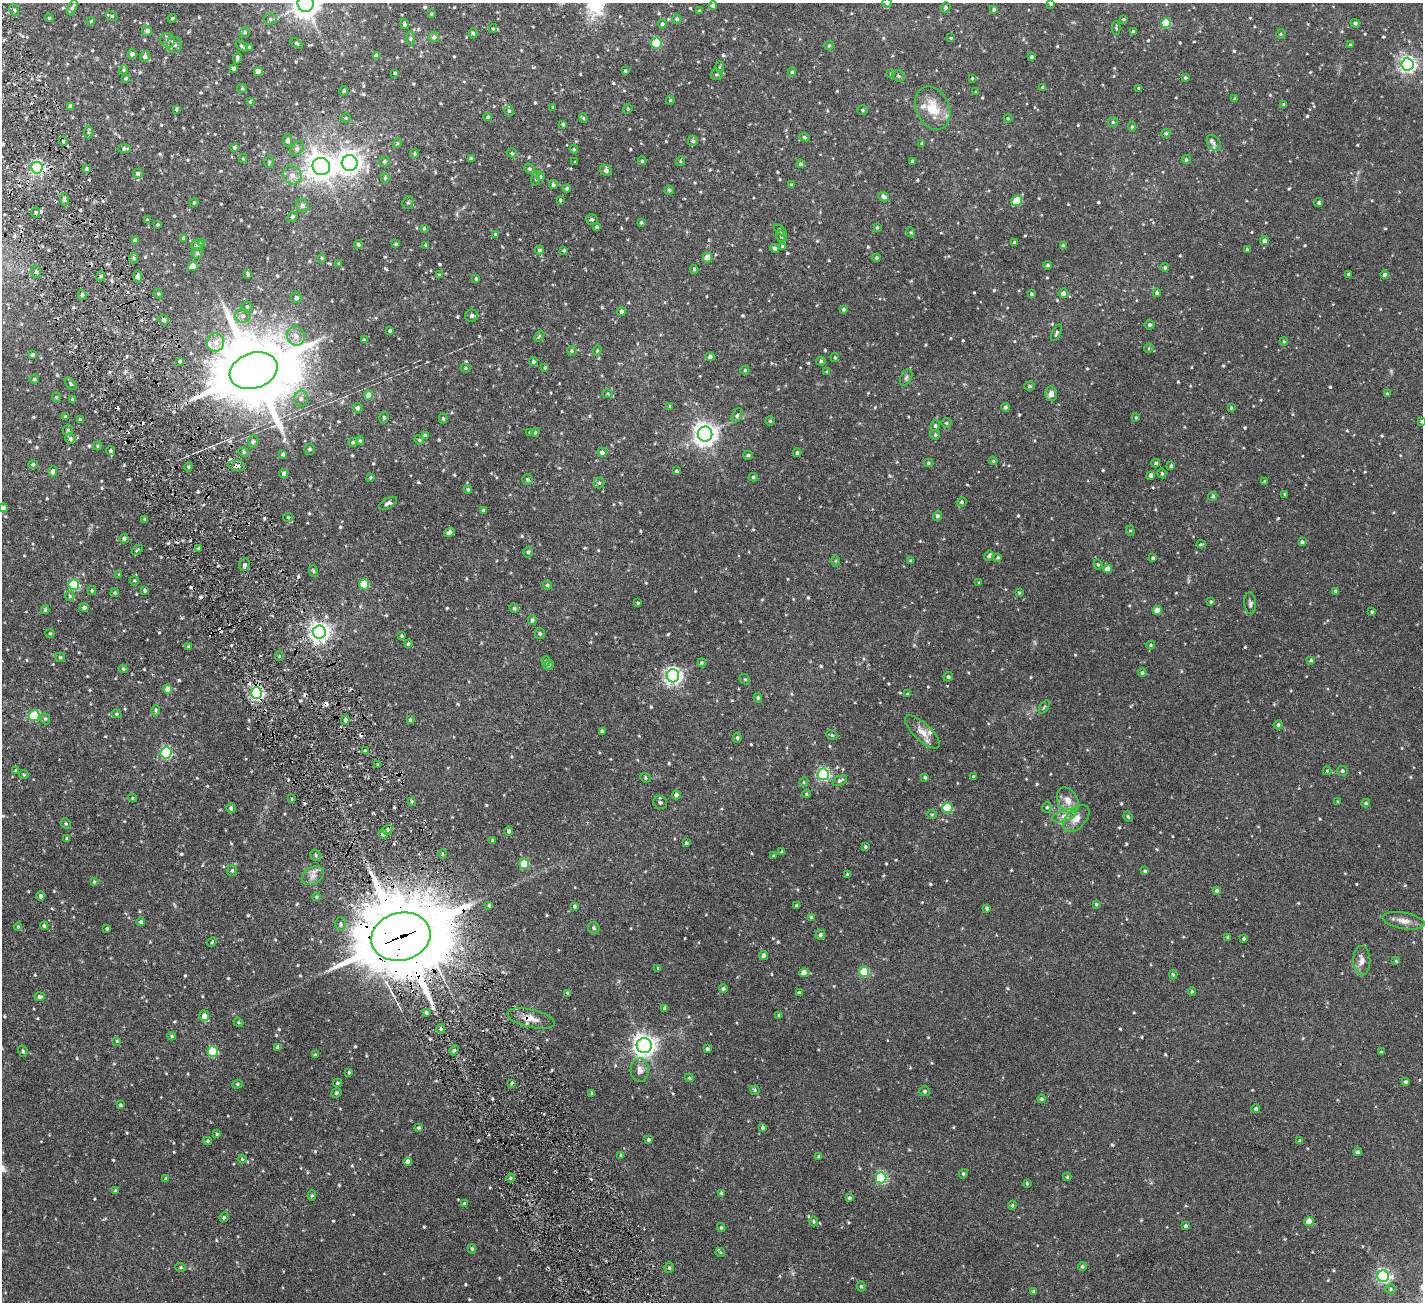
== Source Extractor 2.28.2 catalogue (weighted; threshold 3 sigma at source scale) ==
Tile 11 of 4 x 4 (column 3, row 3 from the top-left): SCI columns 2842-4262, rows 1589-2888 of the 5682 x 5642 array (HDU 1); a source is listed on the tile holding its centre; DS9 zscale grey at full resolution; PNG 1425 x 1304 px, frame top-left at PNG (2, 3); each listed source drawn as its Kron ellipse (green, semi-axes under 4 px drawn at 4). Shown black and unused: <1% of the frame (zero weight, under 3 of 6 exposures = <1% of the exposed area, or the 3 px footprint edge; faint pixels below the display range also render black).
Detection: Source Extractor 2.28.2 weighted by HDU 2 'WHT'; one run over the whole footprint, this tile lists its part. Background 0.0983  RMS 0.0076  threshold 0.031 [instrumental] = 3 sigma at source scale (4.09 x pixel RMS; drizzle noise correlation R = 1.36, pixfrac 0.8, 0.05/0.05 arcsec/px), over >= 5 px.
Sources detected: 759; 14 cosmic-ray / hot-pixel residue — neither listed nor drawn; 4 inside a brighter listed object's ellipse — not listed separately; of the other 741, all 500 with FLUX_AUTO >= 0.607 (the completeness limit of this list) listed and drawn (241 fainter detections not listed), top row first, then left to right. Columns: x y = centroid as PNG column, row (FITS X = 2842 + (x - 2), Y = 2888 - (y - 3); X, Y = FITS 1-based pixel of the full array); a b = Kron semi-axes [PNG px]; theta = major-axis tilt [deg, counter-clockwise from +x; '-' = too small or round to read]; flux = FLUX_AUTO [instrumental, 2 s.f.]
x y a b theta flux
887 3 4 4 - 0.9
1051 3 3 3 - 0.86
306 4 8 8 - 740
713 6 4 4 - 1.9
946 7 5 4 - 1.2
72 8 8 3 66 1.3
14 10 6 4 -67 0.82
993 10 4 4 - 0.82
699 11 4 4 - 0.84
431 14 3 3 - 0.65
112 16 6 4 -24 0.99
49 18 4 3 - 0.68
172 18 5 3 - 0.67
270 19 6 5 - 1.1
677 19 5 4 - 1.1
1123 19 3 2 - 0.71
91 21 4 3 - 0.64
1166 23 5 5 - 25
1355 23 4 4 - 1.2
404 24 5 4 - 1.1
662 24 4 4 - 1.1
1116 28 7 3 -89 0.7
493 29 4 4 - 0.63
147 31 5 5 - 1.6
1133 31 3 3 - 0.81
245 32 5 5 - 0.98
473 33 5 4 - 0.94
1281 34 4 4 - 0.74
434 37 5 5 - 1.5
951 38 3 3 - 0.75
410 39 7 3 90 0.83
167 40 7 7 - 2.2
297 43 7 3 -35 0.69
656 43 5 5 - 31
174 45 8 7 - 2
1350 45 3 3 - 0.83
242 46 7 3 -40 0.98
829 46 5 3 - 0.8
249 47 3 3 - 0.82
132 54 4 4 - 2.1
376 56 4 4 - 2.4
145 57 5 5 - 1.7
1031 57 3 3 - 0.83
237 58 5 3 - 1.2
1407 64 6 6 - 190
720 67 5 3 - 0.68
233 68 4 4 - 1.3
124 70 5 4 - 0.78
625 71 3 3 - 0.7
258 72 4 4 - 5.3
792 72 4 4 - 0.82
395 73 4 3 - 0.79
716 74 6 6 - 0.95
891 74 4 4 - 0.82
898 76 6 5 - 1.1
1185 77 3 3 - 0.81
126 78 4 3 - 0.72
972 78 3 2 - 0.65
1042 87 4 4 - 0.61
242 88 5 4 - 0.74
1139 88 4 3 - 0.73
344 91 5 4 - 0.7
976 92 4 3 - 0.77
1234 98 4 3 - 0.65
670 100 4 4 - 0.63
250 102 3 3 - 0.7
1283 104 4 3 - 0.66
70 107 4 3 - 1.5
553 107 4 3 - 0.78
933 108 22 16 -65 13
176 109 3 3 - 0.71
628 109 5 4 - 0.68
863 110 5 4 - 0.82
509 111 5 4 - 1
488 117 4 4 - 0.77
346 118 5 4 - 0.76
583 118 5 4 - 0.64
1008 118 4 4 - 0.62
1113 122 5 5 - 0.85
563 124 3 3 - 0.98
1132 127 5 4 - 0.87
89 132 6 4 -88 0.82
1166 133 4 4 - 1.1
804 137 5 4 - 0.82
288 140 6 4 83 1.5
63 141 5 3 - 0.8
693 141 5 5 - 1.4
397 143 5 4 - 0.75
1214 143 9 6 -55 1.8
922 144 3 3 - 0.89
234 147 4 4 - 1.1
124 148 7 4 -1 1.3
297 149 8 5 48 1.6
574 149 4 4 - 0.68
512 153 5 4 - 0.87
415 154 4 4 - 0.85
243 158 4 4 - 0.66
471 158 3 3 - 0.91
1186 159 4 4 - 0.83
384 161 6 4 47 0.86
642 161 4 4 - 0.86
680 161 5 4 - 0.7
912 161 3 3 - 0.71
269 162 6 4 87 0.79
575 162 3 3 - 0.62
350 163 8 8 - 400
800 164 4 4 - 1.3
321 167 9 8 - 580
37 168 6 5 - 120
87 169 3 3 - 1
530 169 5 5 - 1
606 170 6 5 - 1.7
138 174 5 4 - 1.5
292 175 10 9 - 3.8
540 177 4 4 - 0.93
385 178 5 4 - 0.82
536 178 7 4 78 0.89
553 185 4 4 - 1
791 185 4 3 - 0.74
567 188 4 3 - 1
669 190 4 4 - 0.9
883 197 6 4 -21 1.9
64 199 6 4 -72 1
560 200 3 3 - 0.68
1017 201 6 5 - 20
194 203 4 4 - 0.62
408 203 6 5 - 1.1
1319 203 4 4 - 1.1
302 205 7 6 - 1.6
36 213 5 4 - 0.9
292 217 5 5 - 1
592 219 6 5 - 1
147 220 3 3 - 0.7
641 222 3 3 - 0.82
158 224 3 3 - 0.68
597 227 4 4 - 1
877 227 4 3 - 0.73
424 228 4 3 - 0.61
780 230 7 4 -42 0.89
911 232 5 4 - 0.71
495 234 3 3 - 0.77
781 236 6 5 - 1
183 238 3 3 - 0.64
135 241 4 4 - 2.4
1264 241 4 4 - 1.9
202 243 4 4 - 2.3
1014 243 3 3 - 0.92
358 244 4 4 - 1
396 244 4 4 - 0.79
197 245 6 5 - 1.2
426 245 3 3 - 0.75
1063 245 3 3 - 0.75
783 246 4 3 - 0.84
775 248 4 3 - 1.2
1247 249 3 3 - 0.76
539 250 4 3 - 0.82
564 250 4 3 - 0.67
197 253 5 5 - 1.1
134 258 5 3 - 0.87
322 258 3 3 - 0.66
708 258 5 4 - 10
876 258 4 4 - 1.1
339 263 3 3 - 0.63
1047 265 4 3 - 0.88
193 266 5 4 - 7.4
1165 268 4 4 - 0.81
694 269 4 3 - 0.89
36 272 6 5 - 1.4
248 274 4 3 - 1
1349 274 3 3 - 0.8
1385 274 4 4 - 1.5
439 275 4 4 - 0.65
101 276 5 3 - 0.82
138 277 6 4 -81 2.5
476 279 4 3 - 0.75
1063 293 4 4 - 2.3
1157 293 4 3 - 1.1
158 294 5 4 - 0.7
1031 294 4 3 - 0.93
82 295 5 4 - 1
296 298 5 5 - 1.3
247 307 5 5 - 0.99
844 309 4 4 - 0.96
621 312 4 4 - 1.7
243 316 7 7 - 2.3
472 316 6 6 - 1.7
163 320 5 4 - 1.4
1150 325 5 4 - 1.3
390 331 4 3 - 0.92
1056 333 9 4 62 1
296 336 9 9 - 4.2
539 336 6 3 53 0.64
364 340 3 3 - 0.77
1284 341 4 4 - 0.69
216 342 9 8 - 4.1
1149 348 5 4 - 0.64
597 350 5 4 - 0.84
572 351 5 4 - 0.69
33 355 4 3 - 1.1
710 357 4 4 - 1.4
835 357 4 4 - 0.66
180 361 4 4 - 0.88
821 361 5 4 - 1
533 362 4 4 - 1.2
545 367 3 3 - 0.61
465 368 5 4 - 0.66
745 370 4 4 - 0.68
254 371 24 17 19 7800
827 372 4 4 - 0.62
906 377 9 5 63 1.5
34 379 5 4 - 0.9
71 384 7 4 -50 0.9
1030 386 5 4 - 1.1
608 394 5 4 - 0.71
1051 394 7 6 - 2.7
1387 394 4 3 - 0.75
369 395 4 4 - 5.4
56 397 4 4 - 0.69
301 399 8 7 - 2.2
72 400 4 3 - 1
670 406 4 3 - 0.64
1005 407 4 4 - 1
357 408 5 5 - 1.2
1231 408 4 4 - 0.67
737 415 7 5 62 1.2
65 417 4 3 - 0.75
384 417 6 4 79 0.87
443 418 5 4 - 0.91
1136 418 4 3 - 0.62
80 420 3 3 - 0.92
770 421 5 4 - 0.76
1422 421 4 4 - 0.92
946 423 5 4 - 0.92
935 426 5 4 - 0.85
68 430 6 4 44 0.73
530 432 3 3 - 0.66
535 432 4 4 - 0.69
705 434 7 7 - 480
425 435 4 3 - 0.97
935 435 5 5 - 0.87
70 438 5 5 - 1.2
419 440 5 4 - 0.67
360 441 4 3 - 0.72
253 442 6 5 - 1
353 442 5 4 - 0.87
97 446 4 4 - 0.61
309 449 5 5 - 1
111 451 4 4 - 1.1
244 452 5 4 - 0.83
602 452 5 4 - 1.7
797 453 4 4 - 0.99
283 454 4 3 - 1.3
748 455 5 4 - 1
993 461 4 4 - 0.63
928 463 5 4 - 0.95
1156 463 4 3 - 0.94
33 464 4 4 - 1.1
237 466 8 5 -9 2.6
1171 466 4 3 - 0.92
188 467 4 4 - 0.79
53 471 5 4 - 2.4
677 471 3 3 - 1
1162 473 5 4 - 0.67
284 474 4 4 - 1.1
1151 475 4 3 - 1.9
370 477 4 3 - 0.69
753 477 5 4 - 0.96
528 479 5 5 - 1
1265 481 4 3 - 0.69
599 483 5 5 - 1
468 489 4 4 - 1
1285 494 3 2 - 0.63
1213 496 5 4 - 0.9
962 502 5 4 - 0.97
388 503 10 5 28 1.9
3 508 4 4 - 1.6
483 510 4 4 - 1
937 516 5 4 - 1.2
288 517 5 4 - 0.67
145 519 4 3 - 0.95
1130 531 5 4 - 0.74
449 532 5 4 - 1.8
124 539 5 4 - 1.1
1302 542 4 4 - 1.1
1201 544 4 2 - 0.8
199 548 3 3 - 0.91
137 550 6 3 37 0.62
528 552 5 4 - 1
989 556 5 3 - 1.2
998 558 4 3 - 0.78
1153 558 3 3 - 1.2
835 561 5 4 - 0.64
911 561 4 3 - 1.1
245 565 6 5 - 1.7
1098 565 5 3 - 0.84
1107 569 4 4 - 4.1
313 571 6 3 -71 0.68
119 575 4 4 - 0.68
134 581 5 4 - 0.77
979 583 3 3 - 0.66
364 584 5 5 - 21
74 585 5 5 - 39
547 585 4 3 - 0.85
92 590 4 4 - 0.71
145 590 4 3 - 0.89
1335 591 4 3 - 0.86
115 593 4 3 - 0.61
1019 593 4 3 - 0.66
70 596 5 4 - 0.74
1211 602 4 3 - 0.66
638 603 3 3 - 0.65
1250 603 11 6 -85 1.6
84 607 4 4 - 1.4
514 608 5 4 - 1
45 610 4 3 - 0.86
1157 610 4 4 - 5.7
1372 612 4 3 - 0.78
532 620 5 4 - 1.2
319 632 6 6 - 320
50 633 4 4 - 0.65
540 633 5 5 - 1
402 636 4 4 - 0.72
408 644 4 3 - 0.96
1151 645 4 3 - 0.7
188 647 4 4 - 0.76
279 656 5 4 - 0.68
60 657 4 4 - 0.8
1311 660 4 3 - 0.78
546 661 5 4 - 0.91
702 663 4 4 - 0.64
549 665 5 4 - 0.99
123 669 4 3 - 0.69
1142 673 4 4 - 0.97
673 676 6 6 - 220
948 677 5 4 - 1
745 679 5 4 - 0.71
167 689 4 4 - 5.3
256 693 6 5 - 120
908 694 4 3 - 0.61
758 698 5 4 - 0.87
1044 707 7 3 53 0.78
156 710 5 4 - 0.84
116 714 5 4 - 0.69
34 716 5 5 - 37
45 719 6 4 -68 0.86
345 720 5 4 - 1.3
410 720 4 3 - 0.71
1278 725 5 4 - 1.2
602 731 3 3 - 0.93
922 732 22 8 -43 5.5
832 735 6 4 -23 0.89
737 738 5 4 - 0.83
365 751 3 3 - 0.71
166 753 5 5 - 57
378 765 3 3 - 0.74
16 770 4 4 - 0.76
1327 771 4 4 - 0.67
1342 771 5 5 - 1.1
823 774 6 5 - 83
24 775 5 4 - 0.64
925 777 3 3 - 0.88
973 777 3 3 - 0.8
645 778 5 4 - 0.88
840 780 8 4 27 1.3
804 782 5 4 - 0.66
807 794 4 4 - 0.65
676 795 4 4 - 1.9
132 798 4 4 - 0.61
292 799 4 2 - 0.65
1068 800 14 9 -60 5.6
411 801 3 3 - 0.77
1338 801 3 3 - 0.74
660 802 7 6 - 1.4
1366 803 4 3 - 0.81
1047 807 5 4 - 0.95
231 808 5 4 - 1.4
947 808 5 5 - 29
932 814 5 4 - 0.71
1064 816 12 5 18 2.9
1128 817 5 3 - 0.71
1076 819 16 9 47 5.2
66 823 5 4 - 0.89
388 830 5 4 - 1
509 831 4 4 - 1.2
383 834 5 4 - 1.9
67 838 3 3 - 1.1
493 841 4 4 - 1.8
686 843 3 3 - 0.87
865 847 4 4 - 1
782 852 3 3 - 0.73
442 854 4 3 - 0.68
316 855 6 5 - 0.96
774 856 4 3 - 0.76
524 864 5 5 - 23
232 871 5 5 - 0.95
1145 871 3 3 - 0.92
847 874 4 3 - 0.69
313 876 12 8 32 3.4
94 882 3 3 - 0.62
1217 890 4 4 - 1.4
41 896 5 4 - 1.3
316 897 4 3 - 0.61
1096 904 4 3 - 0.81
489 906 3 3 - 0.71
575 906 3 3 - 1.1
797 906 3 3 - 0.84
987 908 4 3 - 1
811 917 4 3 - 0.83
1403 921 21 8 -10 4.6
141 922 4 4 - 1
340 924 7 5 -88 1.3
44 926 4 3 - 0.82
18 927 4 4 - 0.64
107 928 3 3 - 0.86
594 928 6 5 - 1.1
820 935 5 4 - 1.3
401 937 30 23 14 6900
1228 937 3 3 - 0.67
1244 939 3 3 - 0.92
212 942 5 4 - 0.61
763 955 4 4 - 2
1362 961 14 8 -89 4
1396 961 4 4 - 0.67
658 969 4 3 - 0.74
864 972 5 5 - 26
804 973 4 4 - 6.2
1173 975 5 4 - 0.84
723 989 4 4 - 1
1192 992 4 3 - 0.78
567 993 3 3 - 0.65
799 993 4 3 - 1
40 997 5 4 - 1.3
665 1008 4 3 - 1.5
426 1013 3 3 - 1.2
779 1015 4 3 - 1
204 1016 5 5 - 3
531 1018 24 9 -13 6.2
238 1022 5 4 - 0.62
441 1029 4 3 - 0.92
172 1036 4 4 - 0.87
117 1041 4 3 - 0.64
644 1045 7 7 - 380
278 1047 4 4 - 2.5
707 1049 3 3 - 0.99
454 1050 5 3 - 0.73
23 1051 5 4 - 1.1
213 1052 5 5 - 37
1381 1052 3 3 - 0.66
315 1055 4 4 - 0.89
640 1070 12 9 90 3.6
349 1072 4 3 - 0.72
689 1078 4 4 - 0.62
1406 1082 4 3 - 1
337 1083 5 4 - 0.85
512 1083 4 2 - 0.67
237 1084 5 4 - 0.81
755 1090 5 4 - 0.84
925 1091 5 5 - 1
336 1093 5 4 - 0.96
592 1093 3 3 - 0.72
1042 1099 4 4 - 1
120 1105 4 3 - 0.92
1256 1109 4 4 - 1.3
763 1127 4 3 - 1.3
419 1128 4 3 - 0.8
217 1134 4 3 - 0.67
648 1140 4 4 - 0.78
207 1141 4 3 - 0.91
1300 1141 4 4 - 0.81
1358 1152 4 4 - 1.2
621 1155 4 3 - 0.94
819 1157 4 4 - 0.96
242 1159 4 4 - 0.72
408 1161 4 4 - 3.4
963 1174 5 4 - 0.89
1067 1177 4 4 - 0.77
510 1178 5 3 - 0.67
881 1178 5 5 - 55
166 1179 4 4 - 1
1027 1183 3 3 - 0.71
115 1191 3 3 - 0.8
721 1193 3 3 - 0.77
312 1196 5 4 - 0.75
849 1198 4 3 - 0.91
464 1204 4 3 - 0.94
1012 1205 4 3 - 0.78
224 1217 5 4 - 0.76
814 1221 5 4 - 0.73
1309 1221 4 4 - 9.2
1186 1226 4 4 - 1.1
721 1227 4 3 - 0.81
472 1249 4 3 - 0.82
720 1252 5 4 - 0.69
1082 1266 4 4 - 0.89
181 1267 5 4 - 0.79
669 1268 5 4 - 0.94
1383 1276 6 5 - 110
861 1286 5 4 - 0.83
1391 1289 5 4 - 0.71
1034 1291 3 3 - 0.81
Overlapping masked pixels (flux is a lower limit): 8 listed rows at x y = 37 168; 254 371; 237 466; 245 565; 319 632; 256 693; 401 937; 531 1018
Isophote crosses this tile's border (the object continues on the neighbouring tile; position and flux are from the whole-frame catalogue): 5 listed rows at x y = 887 3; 1051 3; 306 4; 1422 421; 3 508